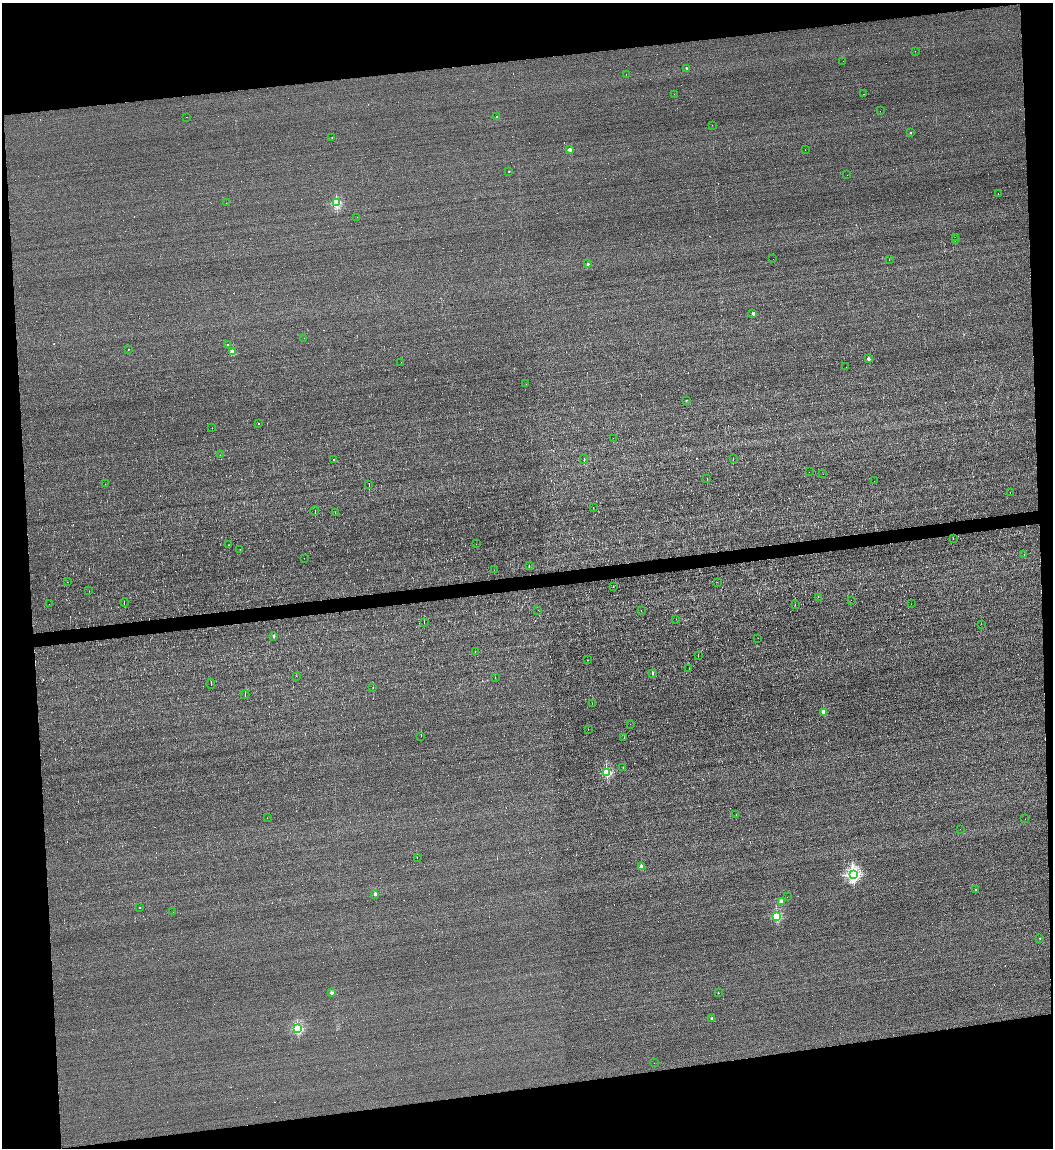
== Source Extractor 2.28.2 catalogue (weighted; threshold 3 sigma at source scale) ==
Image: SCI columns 126-4328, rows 1-4582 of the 4560 x 4582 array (HDU 1 of 3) = the unmasked area's bounding box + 8 px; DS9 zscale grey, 4 x 4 block average (1 PNG px = mean of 4 x 4 image px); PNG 1055 x 1150 px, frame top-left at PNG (2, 3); each listed source drawn as its Kron ellipse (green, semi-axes under 4 px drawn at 4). Shown black and unused: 15% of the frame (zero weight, under 3 of 5 exposures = <1% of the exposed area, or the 3 px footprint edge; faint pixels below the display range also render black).
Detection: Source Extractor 2.28.2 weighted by HDU 2 'WHT'. Background -0.00162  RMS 0.045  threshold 0.204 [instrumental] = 3 sigma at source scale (4.5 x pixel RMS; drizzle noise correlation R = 1.50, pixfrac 1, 0.05/0.05 arcsec/px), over >= 5 px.
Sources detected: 240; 5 too faint to see at this stretch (4 x 4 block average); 120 cosmic-ray / hot-pixel residue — neither listed nor drawn; the other 115 listed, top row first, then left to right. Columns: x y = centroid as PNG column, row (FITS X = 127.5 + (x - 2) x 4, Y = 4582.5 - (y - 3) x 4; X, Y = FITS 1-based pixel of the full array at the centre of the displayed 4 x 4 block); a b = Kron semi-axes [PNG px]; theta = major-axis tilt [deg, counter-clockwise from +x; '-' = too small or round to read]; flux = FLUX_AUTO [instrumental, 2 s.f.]
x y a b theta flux
915 51 2 2 - 5.3
843 61 2 2 - 4.3
686 68 2 2 - 55
626 74 2 2 - 5.9
674 94 2 2 - 3.6
863 94 2 2 - 29
880 111 2 2 - 43
187 117 2 2 - 4.8
497 117 2 2 - 180
712 125 2 2 - 22
911 132 2 2 - 64
332 138 2 2 - 14
570 149 2 2 - 380
805 150 2 2 - 4.6
509 171 2 2 - 44
847 175 2 2 - 3.5
998 194 2 2 - 20
336 202 2 2 - 2600
226 203 2 2 - 2.8
357 217 2 2 - 5
955 237 2 2 - 9
955 240 2 2 - 6.2
773 259 2 2 - 4.3
889 260 2 2 - 3.1
588 264 2 2 - 100
753 313 2 2 - 200
304 338 2 2 - 14
227 345 2 2 - 22
129 349 2 2 - 22
232 352 2 2 - 640
868 359 2 2 - 350
401 362 2 2 - 5.1
846 367 2 2 - 4.6
526 384 2 2 - 15
686 400 2 2 - 40
258 424 2 2 - 31
212 428 2 2 - 4.6
613 438 2 2 - 7.1
220 455 2 2 - 4.8
733 458 3 2 - 11
584 459 5 2 - 18
334 460 2 2 - 34
809 472 2 2 - 3.6
823 474 2 2 - 4.5
707 478 2 2 - 51
874 481 2 2 - 2.8
105 484 2 2 - 3.7
369 484 3 2 - 18
1010 492 2 2 - 4.5
593 507 2 2 - 6.4
315 511 4 2 - 11
335 512 2 2 - 6
953 539 2 2 - 17
476 544 2 2 - 3
229 545 2 2 - 6.6
240 549 2 2 - 6.2
1024 555 2 2 - 4.3
304 558 2 2 - 3
529 566 2 2 - 9.3
494 570 2 2 - 4.6
67 582 2 2 - 4.4
717 582 2 2 - 4.6
613 587 2 2 - 21
89 591 2 2 - 5.3
818 597 2 2 - 4.8
851 600 2 2 - 5.3
124 602 4 2 - 16
49 604 2 2 - 3.9
911 604 2 2 - 3.8
795 605 3 2 - 6.9
538 610 2 2 - 5.1
641 611 2 2 - 5.2
676 619 2 2 - 2.8
424 622 3 2 - 11
981 624 2 2 - 4.3
274 636 2 2 - 110
758 638 2 2 - 3.1
475 652 2 2 - 3.3
698 656 2 2 - 6.2
587 660 2 2 - 17
689 668 2 2 - 4
653 673 2 2 - 87
296 676 2 2 - 3.7
495 678 2 2 - 6.3
211 684 5 2 - 18
373 688 2 2 - 13
245 695 4 2 - 18
592 703 2 2 - 5.4
824 712 2 2 - 690
630 724 2 2 - 7.9
588 729 2 2 - 5.6
421 736 2 2 - 8.5
624 738 2 2 - 7.5
623 768 2 2 - 5.3
607 773 2 2 - 2800
736 814 2 2 - 13
267 818 2 2 - 11
1025 819 2 2 - 2.5
960 829 2 2 - 9.9
417 857 2 2 - 11
642 867 2 2 - 470
853 875 2 2 - 8200
976 890 2 2 - 26
375 894 2 2 - 220
787 897 2 2 - 4.7
781 901 2 2 - 240
140 907 2 2 - 19
173 912 2 2 - 3.4
777 916 2 2 - 2500
1040 938 2 2 - 21
332 993 2 2 - 330
718 993 2 2 - 30
712 1018 2 2 - 82
298 1029 2 2 - 3200
654 1063 2 2 - 3.5
Diffuse or blended objects may show on this block-average render without a row.